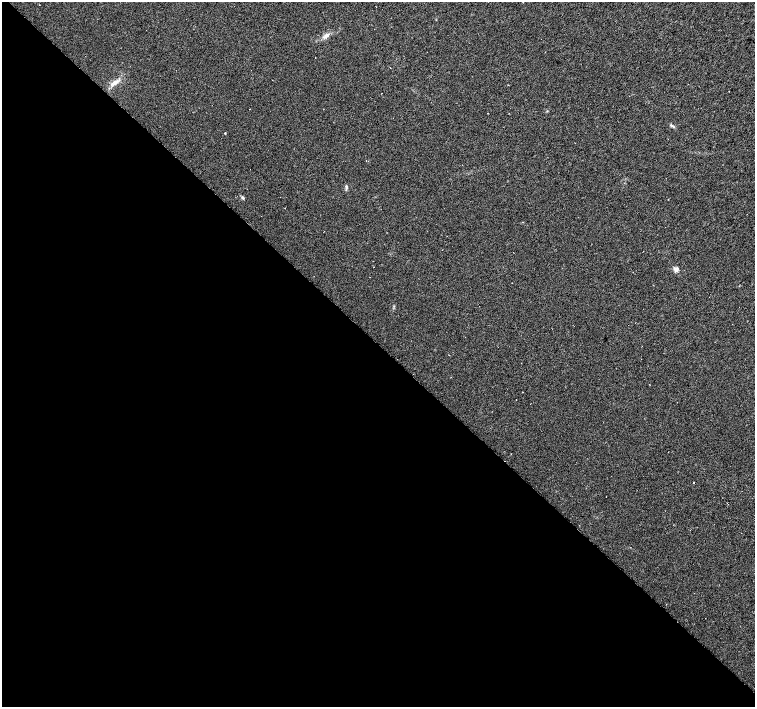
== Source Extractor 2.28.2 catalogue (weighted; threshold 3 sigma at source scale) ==
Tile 14 of 4 x 4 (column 2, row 4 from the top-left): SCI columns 1506-3010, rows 157-1566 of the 6024 x 6017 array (HDU 1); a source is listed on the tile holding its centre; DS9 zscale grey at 2 x 2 block average (1 PNG px = mean of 2 x 2 image px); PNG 757 x 709 px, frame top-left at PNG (2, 2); no overlay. Shown black and unused: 51% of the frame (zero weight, under 3 of 6 exposures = <1% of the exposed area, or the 3 px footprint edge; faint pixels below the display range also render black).
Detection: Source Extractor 2.28.2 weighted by HDU 2 'WHT'; one run over the whole footprint, this tile lists its part. Background 0.0116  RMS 0.0035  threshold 0.0144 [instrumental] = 3 sigma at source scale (4.09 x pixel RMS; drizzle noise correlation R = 1.36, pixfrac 0.8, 0.0396/0.0396 arcsec/px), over >= 5 px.
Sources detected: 11; all 11 listed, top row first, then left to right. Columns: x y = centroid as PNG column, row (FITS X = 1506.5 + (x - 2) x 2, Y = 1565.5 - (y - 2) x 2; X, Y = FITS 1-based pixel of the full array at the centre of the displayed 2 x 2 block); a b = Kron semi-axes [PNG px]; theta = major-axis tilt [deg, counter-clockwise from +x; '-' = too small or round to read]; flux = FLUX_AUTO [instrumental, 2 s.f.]
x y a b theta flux
326 36 10 5 39 3.5
114 82 3 3 - 1.4
508 85 2 2 - 0.29
249 109 2 2 - 0.24
488 113 2 2 - 0.51
672 126 7 3 -27 1.3
225 133 2 2 - 0.6
346 187 5 3 - 1.2
242 198 4 3 - 1.3
676 269 6 5 - 2.5
693 482 2 2 - 0.34
Diffuse or blended objects may show on this block-average render without a row.